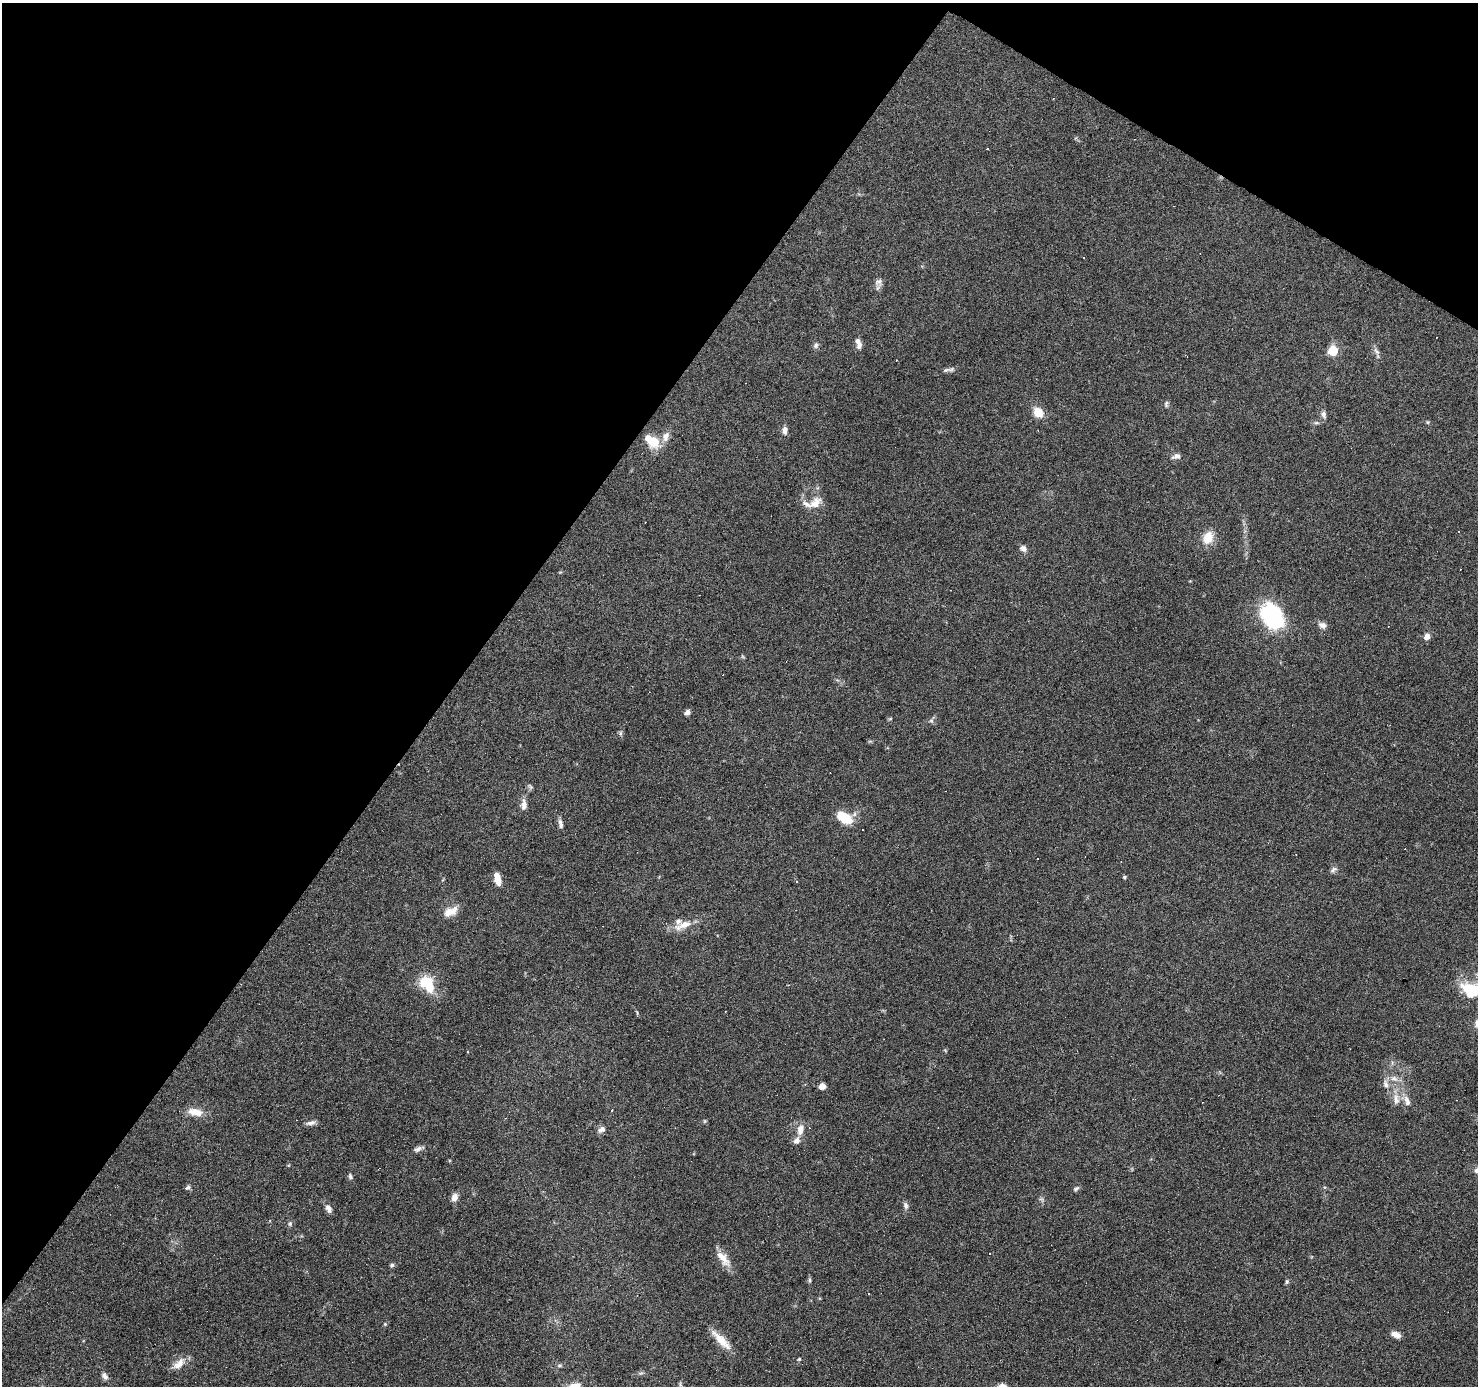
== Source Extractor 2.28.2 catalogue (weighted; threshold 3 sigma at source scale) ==
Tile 2 of 4 x 4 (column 2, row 1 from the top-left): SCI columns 1477-2952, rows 4336-5719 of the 5908 x 5969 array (HDU 1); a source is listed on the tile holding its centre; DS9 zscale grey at full resolution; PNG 1480 x 1388 px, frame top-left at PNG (2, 3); no overlay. Shown black and unused: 35% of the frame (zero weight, under 3 of 6 exposures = <1% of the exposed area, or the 3 px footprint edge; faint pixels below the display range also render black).
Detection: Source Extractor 2.28.2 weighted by HDU 2 'WHT'; one run over the whole footprint, this tile lists its part. Background 0.075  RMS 0.0042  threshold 0.017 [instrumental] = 3 sigma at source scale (4.09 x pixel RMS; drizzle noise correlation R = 1.36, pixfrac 0.8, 0.0396/0.0396 arcsec/px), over >= 5 px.
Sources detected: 107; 1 too faint to see at this stretch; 1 inside a brighter object's white glare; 30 cosmic-ray / hot-pixel residue — not listed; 7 inside a brighter listed object's ellipse — not listed separately; the other 68 listed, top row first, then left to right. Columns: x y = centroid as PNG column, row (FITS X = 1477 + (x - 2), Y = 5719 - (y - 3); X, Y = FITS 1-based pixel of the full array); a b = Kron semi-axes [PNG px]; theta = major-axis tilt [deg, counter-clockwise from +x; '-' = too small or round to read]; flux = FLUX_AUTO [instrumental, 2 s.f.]
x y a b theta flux
878 282 11 10 - 1.9
816 345 8 6 67 0.99
859 346 10 7 75 1.8
1333 351 6 6 - 21
1376 351 12 6 -52 1.5
951 369 12 6 22 1.3
1166 404 8 5 89 0.76
1038 412 11 9 -51 5.9
1324 414 10 6 -79 1.5
1427 422 5 5 - 0.48
1316 423 9 4 0 0.84
785 430 9 6 -90 2
653 442 16 14 -69 7.3
1176 456 12 7 12 1.7
815 503 20 11 37 4.8
1208 538 15 12 69 6.4
1023 548 9 7 -26 1.7
1272 616 21 16 -57 45
1322 625 11 8 -21 1.9
1427 637 7 6 - 2.3
742 656 6 4 -71 0.47
687 712 7 6 - 1.4
890 719 6 4 1 0.46
931 721 6 5 - 0.8
530 787 8 5 -52 0.73
524 805 16 8 90 2.4
844 818 18 9 -33 12
560 824 13 5 -78 1.5
1333 869 12 6 28 1.1
1124 877 5 4 - 0.56
497 879 14 6 -79 4.5
797 882 3 3 - 0.49
450 912 19 10 25 4.6
683 925 27 9 18 5.6
426 982 7 6 - 23
1471 989 29 14 -18 12
1394 1078 11 7 -15 2.5
1385 1084 10 6 -53 1.7
822 1086 5 5 - 4
1396 1099 18 8 -87 3.4
1407 1101 15 7 -69 2.7
612 1110 2 2 - 0.3
195 1112 21 10 -9 4.7
705 1121 5 5 - 0.52
311 1123 15 5 13 1.6
601 1129 10 7 33 1.6
800 1130 15 8 80 3.4
418 1149 14 6 23 1.6
1477 1171 9 8 - 1.7
350 1176 7 5 -74 1
188 1187 8 5 34 0.87
1076 1189 9 4 37 0.79
454 1197 9 7 62 2.6
906 1206 8 6 79 1.3
328 1208 11 7 -59 2
290 1224 8 6 -77 0.85
723 1258 24 10 -52 5.3
392 1265 6 5 - 0.77
810 1280 10 4 -90 0.71
1287 1282 6 5 - 0.66
385 1324 5 5 - 0.51
1396 1335 10 6 -22 2.7
721 1340 31 9 -45 6.5
799 1359 5 4 - 0.48
179 1364 22 9 38 4
560 1366 8 4 8 0.69
641 1373 8 5 23 0.77
105 1376 11 7 -57 1.5
Isophote crosses this tile's border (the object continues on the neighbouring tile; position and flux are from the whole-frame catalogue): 1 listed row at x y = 1477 1171